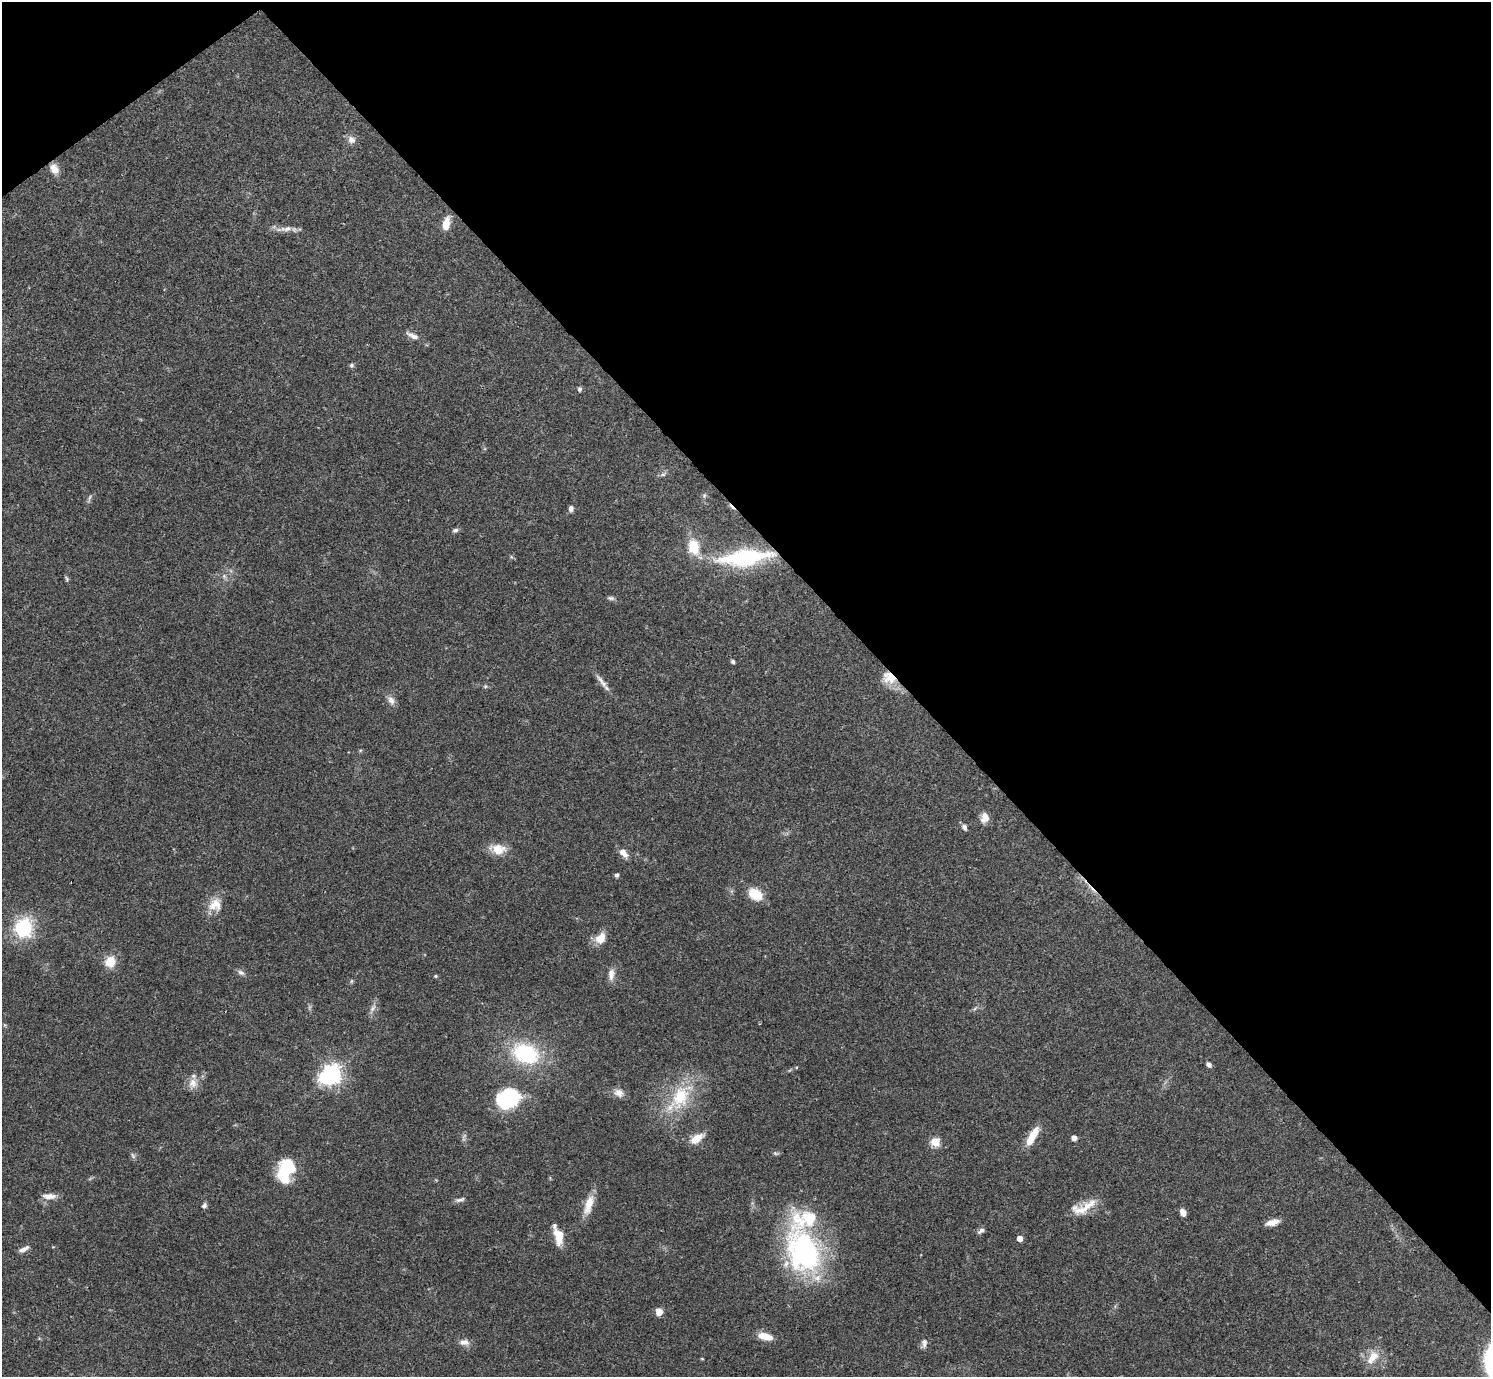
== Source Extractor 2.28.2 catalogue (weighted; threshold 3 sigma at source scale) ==
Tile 3 of 4 x 4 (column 3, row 1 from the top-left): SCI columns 2980-4468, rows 4285-5659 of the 5961 x 5958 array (HDU 1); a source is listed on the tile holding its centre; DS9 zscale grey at full resolution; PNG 1493 x 1379 px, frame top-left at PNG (2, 2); no overlay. Shown black and unused: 41% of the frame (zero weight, under 3 of 4 exposures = <1% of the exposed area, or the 3 px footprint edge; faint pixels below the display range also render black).
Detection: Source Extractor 2.28.2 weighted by HDU 2 'WHT'; one run over the whole footprint, this tile lists its part. Background 0.0413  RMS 0.0026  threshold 0.0118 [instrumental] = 3 sigma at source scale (4.5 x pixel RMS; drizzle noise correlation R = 1.50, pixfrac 1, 0.05/0.05 arcsec/px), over >= 5 px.
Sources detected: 79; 3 too faint to see at this stretch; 3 inside a brighter object's white glare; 2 cosmic-ray / hot-pixel residue — not listed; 3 inside a brighter listed object's ellipse — not listed separately; the other 68 listed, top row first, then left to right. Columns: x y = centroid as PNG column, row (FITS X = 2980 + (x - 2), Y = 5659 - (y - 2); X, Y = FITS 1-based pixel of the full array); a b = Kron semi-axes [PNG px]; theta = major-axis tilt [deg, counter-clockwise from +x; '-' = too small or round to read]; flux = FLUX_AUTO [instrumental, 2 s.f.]
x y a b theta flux
351 139 11 10 - 1.6
54 169 12 9 -60 2.5
446 224 14 7 76 3.8
286 229 20 8 9 2.2
412 336 20 7 -26 1.9
351 365 6 5 - 0.49
580 389 6 5 - 0.64
663 474 10 5 29 0.76
704 496 6 5 - 0.54
571 508 7 5 -86 0.88
455 530 8 6 16 0.67
694 547 19 13 -76 7.1
746 557 62 19 7 28
224 576 7 6 - 0.79
67 579 9 4 -66 0.45
611 598 10 5 -6 0.67
733 661 5 4 - 0.52
889 678 19 15 -27 5.1
602 682 25 6 -54 1.9
485 686 6 5 - 0.41
391 700 14 8 -57 1.6
985 818 11 9 82 2.5
964 827 7 5 -65 0.91
498 849 22 12 -9 4.4
623 853 11 6 -49 2.4
617 875 5 4 - 0.63
755 894 15 10 -34 6.3
215 905 19 17 59 4.2
23 928 8 7 - 62
600 938 13 9 53 4
110 962 11 11 - 4.8
241 973 11 6 -31 0.9
611 974 16 8 87 2
435 976 5 4 - 0.34
351 981 6 4 88 0.36
373 1008 13 6 60 1.3
975 1008 8 4 38 0.53
526 1053 29 20 -20 24
1208 1064 7 5 -40 0.86
332 1074 7 6 - 150
193 1083 15 12 81 2.6
619 1093 13 10 -18 2
680 1097 44 24 59 16
506 1100 25 21 -1 18
1032 1136 24 9 58 5.3
697 1138 17 8 34 3.6
1074 1138 5 5 - 1.3
935 1142 5 5 - 14
133 1156 9 5 -63 0.67
286 1170 26 16 75 13
49 1196 19 8 -2 2.2
460 1200 13 5 12 0.9
589 1205 27 10 72 4.2
204 1206 7 6 - 0.75
1083 1207 33 12 24 5.5
1183 1212 7 5 -64 2
1272 1222 16 7 15 2.3
981 1230 9 5 38 1
559 1236 19 10 -80 4.8
1020 1238 4 4 - 2.2
24 1249 15 5 27 1.3
803 1251 60 39 -67 49
659 1312 8 7 - 2
765 1336 15 7 -14 4.2
464 1342 14 8 -7 1.7
924 1343 11 7 90 1.1
1372 1357 23 13 55 4.2
702 1359 5 3 - 0.23
Overlapping masked pixels (flux is a lower limit): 2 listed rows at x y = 746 557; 889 678